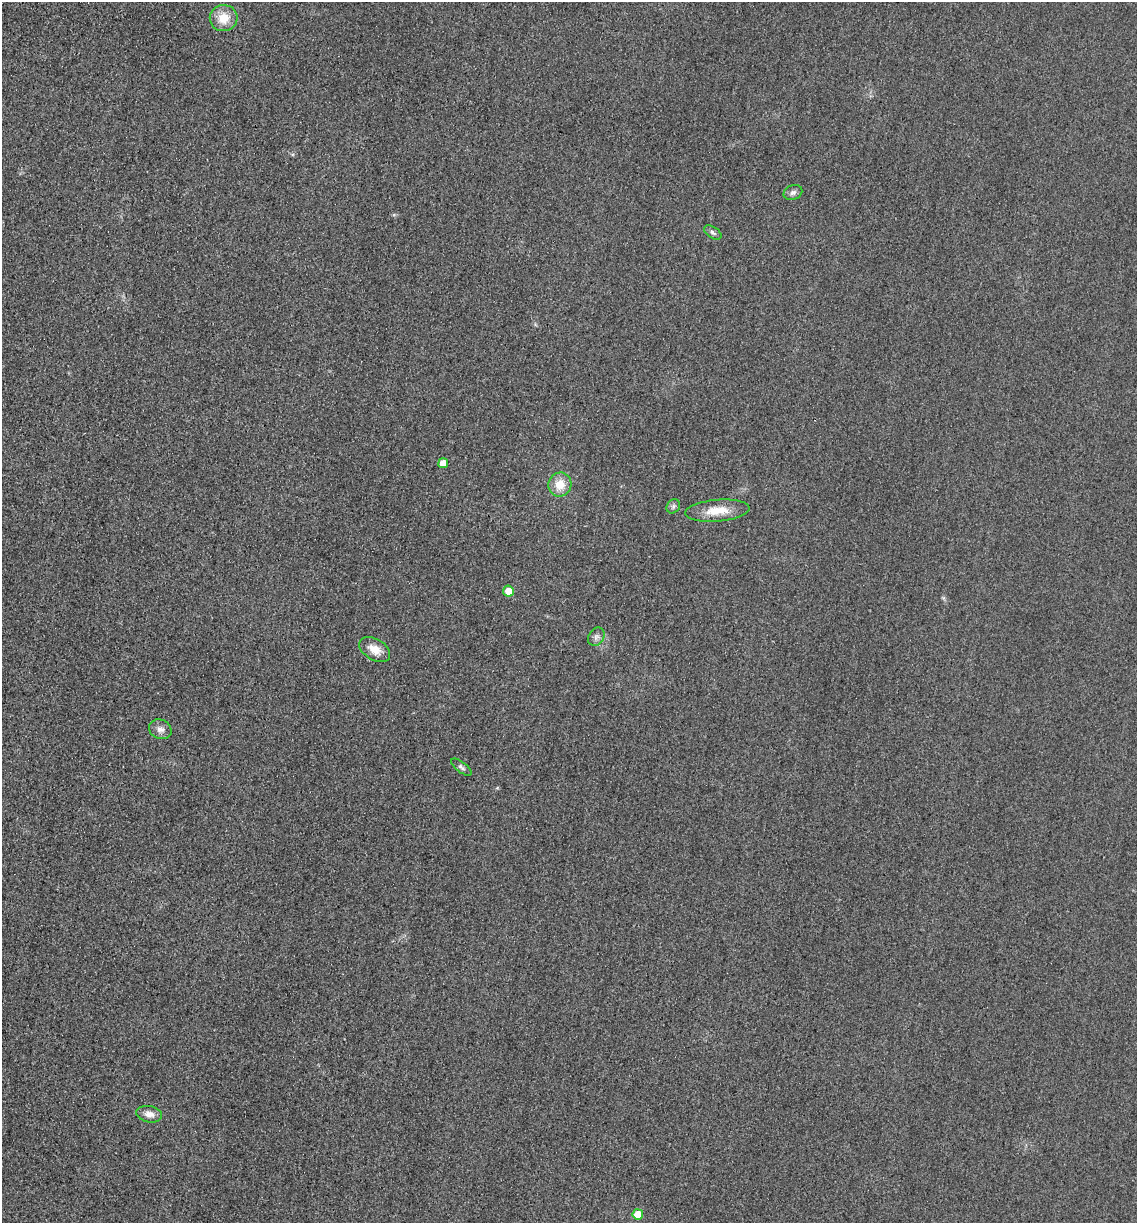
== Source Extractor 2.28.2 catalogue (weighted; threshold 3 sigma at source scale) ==
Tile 11 of 4 x 4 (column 3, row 3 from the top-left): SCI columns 2528-3662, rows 1240-2460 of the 4939 x 4919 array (HDU 1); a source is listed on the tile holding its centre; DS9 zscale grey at full resolution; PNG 1139 x 1225 px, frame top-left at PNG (2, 2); each listed source drawn as its Kron ellipse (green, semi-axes under 4 px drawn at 4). Shown black and unused: <1% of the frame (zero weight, under 3 of 4 exposures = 3% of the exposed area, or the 3 px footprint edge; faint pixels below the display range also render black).
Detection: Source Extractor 2.28.2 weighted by HDU 2 'WHT'; one run over the whole footprint, this tile lists its part. Background 0.0863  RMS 0.018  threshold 0.0816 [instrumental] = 3 sigma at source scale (4.5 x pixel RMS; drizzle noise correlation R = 1.50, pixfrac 1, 0.05/0.05 arcsec/px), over >= 5 px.
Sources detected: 14; all 14 listed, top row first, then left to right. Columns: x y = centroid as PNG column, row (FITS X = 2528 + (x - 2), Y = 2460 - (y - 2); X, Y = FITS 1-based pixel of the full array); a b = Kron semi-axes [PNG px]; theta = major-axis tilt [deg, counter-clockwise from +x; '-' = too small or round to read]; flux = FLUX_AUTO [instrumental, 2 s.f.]
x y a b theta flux
224 18 14 13 - 33
793 193 9 7 23 6.4
713 232 10 5 -33 5.1
443 463 5 5 - 26
560 484 12 11 - 28
673 506 8 6 48 4.8
717 511 32 11 5 37
508 591 5 5 - 24
596 637 10 7 57 7.3
375 649 17 10 -31 21
160 729 11 9 -25 10
461 767 12 5 -38 5
149 1114 13 8 -10 13
638 1214 5 5 - 34